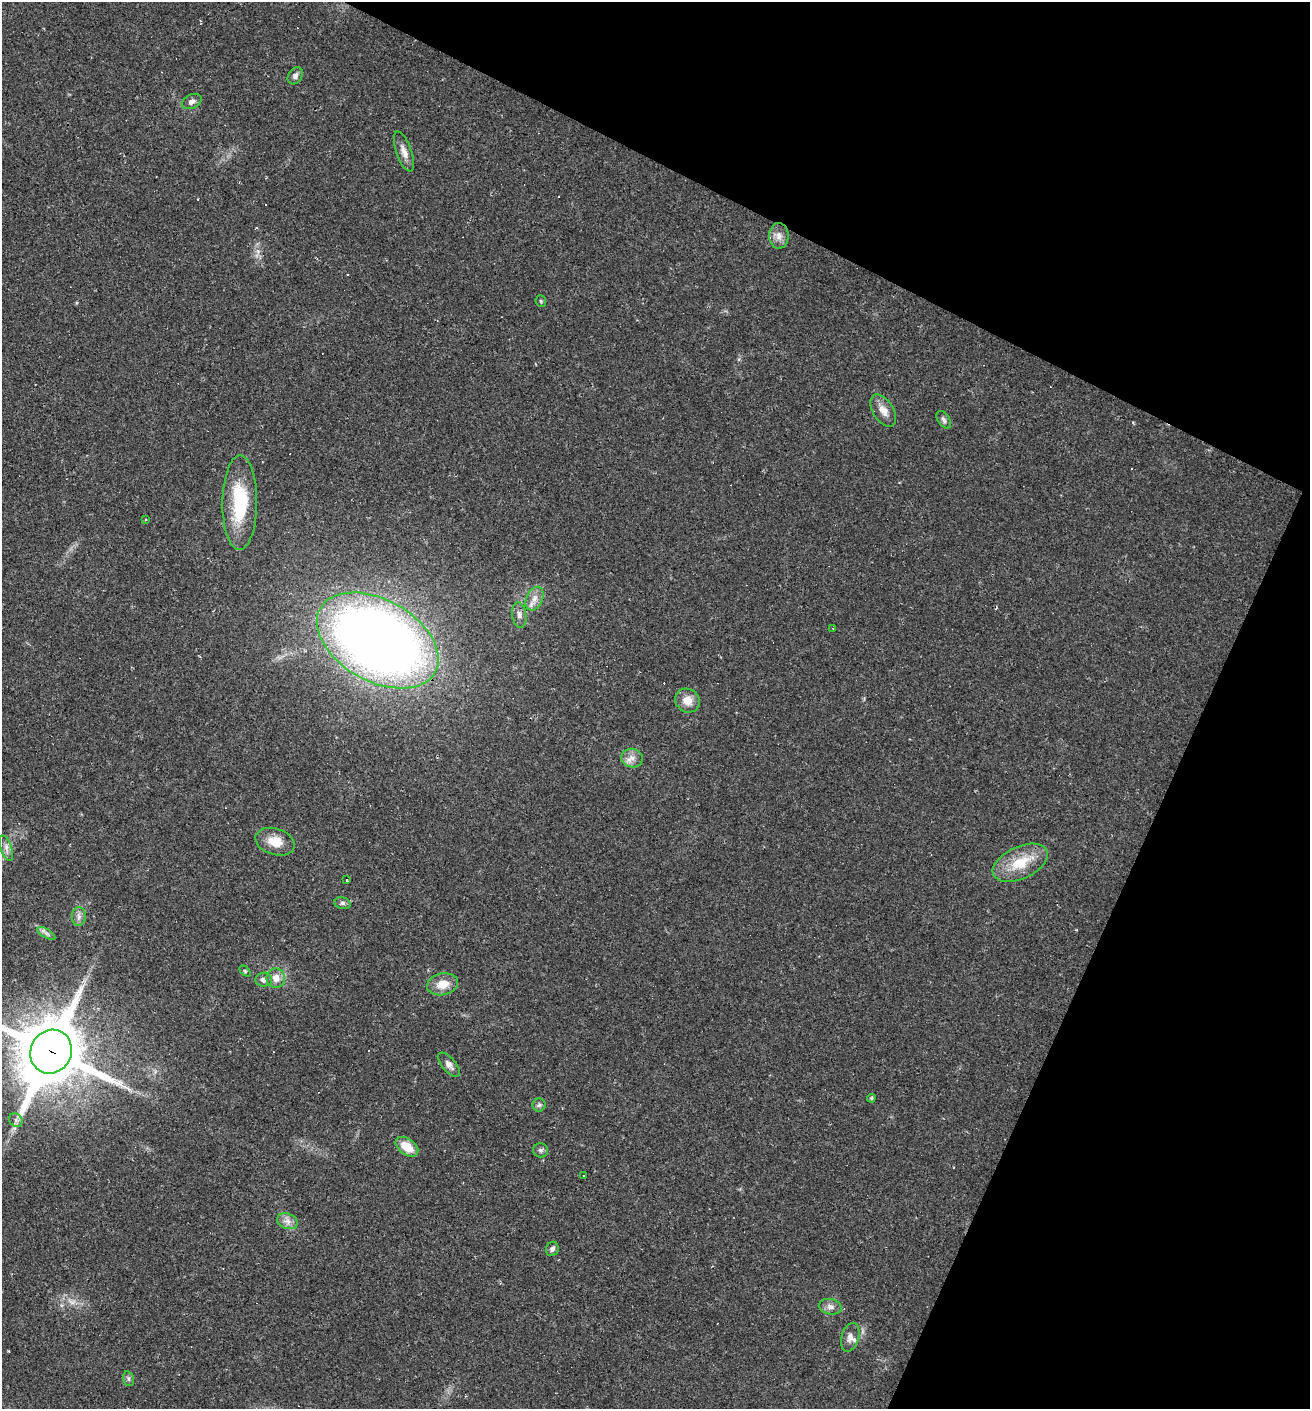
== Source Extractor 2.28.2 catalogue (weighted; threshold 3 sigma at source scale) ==
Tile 8 of 4 x 4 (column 4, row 2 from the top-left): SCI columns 4195-5502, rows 2815-4221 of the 5640 x 5628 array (HDU 1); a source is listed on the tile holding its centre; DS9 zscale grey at full resolution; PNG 1312 x 1411 px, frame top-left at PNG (2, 2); each listed source drawn as its Kron ellipse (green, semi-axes under 4 px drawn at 4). Shown black and unused: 24% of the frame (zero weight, under 2 of 3 exposures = <1% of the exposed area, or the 3 px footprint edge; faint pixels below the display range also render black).
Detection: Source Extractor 2.28.2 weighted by HDU 2 'WHT'; one run over the whole footprint, this tile lists its part. Background 0.0331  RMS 0.0045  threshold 0.0202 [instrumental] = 3 sigma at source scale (4.5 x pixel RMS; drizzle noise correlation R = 1.50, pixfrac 1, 0.05/0.05 arcsec/px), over >= 5 px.
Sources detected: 46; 1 too faint to see at this stretch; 5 cosmic-ray / hot-pixel residue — neither listed nor drawn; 1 inside a brighter listed object's ellipse — not listed separately; the other 39 listed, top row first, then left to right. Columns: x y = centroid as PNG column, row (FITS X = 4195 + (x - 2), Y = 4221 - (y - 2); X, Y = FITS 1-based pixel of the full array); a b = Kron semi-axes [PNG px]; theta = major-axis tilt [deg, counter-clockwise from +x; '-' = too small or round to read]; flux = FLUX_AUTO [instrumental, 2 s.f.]
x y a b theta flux
295 76 9 6 56 1.8
192 101 10 7 26 2
404 151 21 7 -71 3.6
779 236 13 9 -90 3.4
541 301 5 5 - 0.74
883 411 18 10 -58 4.3
944 420 10 5 -58 1.4
240 503 47 17 90 30
146 520 3 2 - 0.65
534 599 12 8 65 3.4
519 615 12 7 -82 2.3
833 628 3 2 - 0.48
378 640 66 41 -29 530
687 701 13 11 -36 5.1
632 758 11 9 -12 3.3
275 842 20 13 -17 7.5
6 848 13 5 -70 2.1
1020 863 29 16 25 14
347 880 3 3 - 9
342 903 8 6 -16 1.2
79 917 9 7 -89 1.9
46 933 10 4 -30 1.3
245 971 6 4 -45 0.56
276 978 10 9 - 3.9
264 980 8 7 - 2
443 984 16 11 12 6.4
51 1052 22 20 60 3600
449 1065 15 7 -49 2.3
871 1098 4 3 - 0.66
539 1105 6 6 - 1.1
16 1120 7 6 - 1.4
407 1147 13 8 -36 8.2
540 1150 7 7 - 1.3
583 1176 3 3 - 1.6
288 1221 11 7 -20 2.6
552 1249 7 6 - 1.4
830 1307 11 7 -11 2.5
850 1337 14 8 74 2.6
129 1379 7 5 -74 1
Overlapping masked pixels (flux is a lower limit): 1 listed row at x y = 51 1052
Isophote crosses this tile's border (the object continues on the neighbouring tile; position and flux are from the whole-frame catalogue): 1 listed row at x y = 51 1052